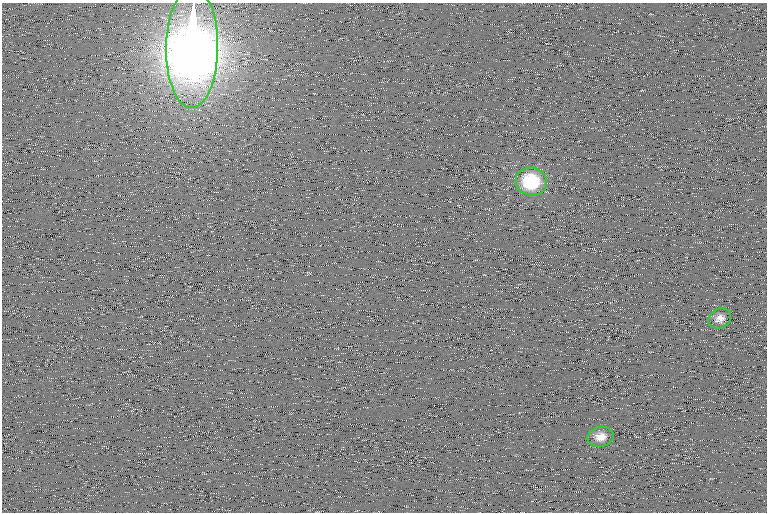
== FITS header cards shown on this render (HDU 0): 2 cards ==
NAXIS1  =                  765 /
NAXIS2  =                  510 /

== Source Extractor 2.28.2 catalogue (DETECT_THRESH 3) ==
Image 765 x 510 px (HDU 0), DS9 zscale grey, 1 PNG px = 1 image px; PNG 769 x 514 px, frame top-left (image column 1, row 510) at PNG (2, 3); each listed source drawn as its Kron ellipse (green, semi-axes under 4 px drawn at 4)
Background 111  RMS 11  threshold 32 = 3 sigma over >= 5 px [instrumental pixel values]
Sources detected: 4; all 4 listed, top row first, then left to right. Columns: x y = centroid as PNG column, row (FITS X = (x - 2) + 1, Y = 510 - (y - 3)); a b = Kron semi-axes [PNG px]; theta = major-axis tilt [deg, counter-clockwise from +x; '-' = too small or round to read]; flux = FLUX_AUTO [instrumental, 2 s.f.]
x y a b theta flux
192 48 60 26 89 1.4e+06
531 181 16 14 -6 5.0e+04
720 318 12 9 29 5.7e+03
601 437 13 10 11 7.8e+03
At the frame edge (FLAGS 8, measured only in part): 1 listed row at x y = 192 48